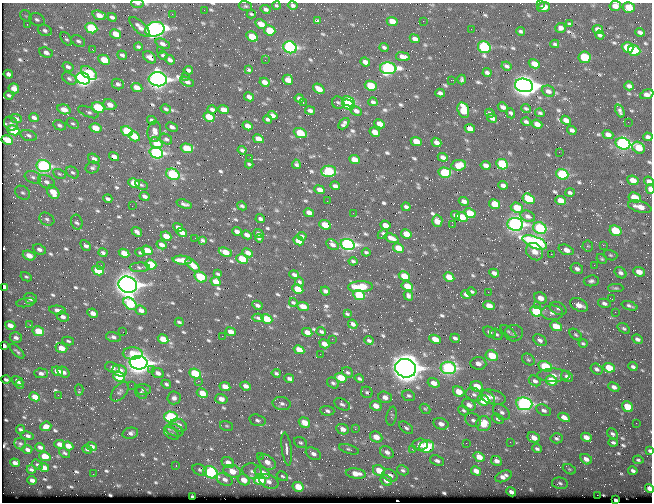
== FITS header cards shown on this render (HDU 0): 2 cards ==
NAXIS1  =                  650 / Width of table row in bytes
NAXIS2  =                  500 / Number of rows in table

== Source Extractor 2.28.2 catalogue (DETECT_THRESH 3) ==
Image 650 x 500 px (HDU 0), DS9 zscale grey, 1 PNG px = 1 image px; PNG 654 x 504 px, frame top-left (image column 1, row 500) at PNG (2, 3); each listed source drawn as its Kron ellipse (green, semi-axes under 4 px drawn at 4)
Background 351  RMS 1.2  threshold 3.5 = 3 sigma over >= 5 px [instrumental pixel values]
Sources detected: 742; of the 742, the 500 brightest by FLUX_AUTO listed and drawn (242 fainter detections omitted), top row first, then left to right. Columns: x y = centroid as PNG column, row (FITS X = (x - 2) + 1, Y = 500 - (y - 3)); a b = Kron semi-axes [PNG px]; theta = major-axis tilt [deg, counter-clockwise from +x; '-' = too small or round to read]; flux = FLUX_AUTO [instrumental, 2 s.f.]
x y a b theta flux
540 3 2 2 - 280
137 4 6 4 -6 150
245 6 7 5 -15 140
276 6 4 3 - 130
293 6 5 4 - 200
615 6 6 5 - 540
544 7 6 5 - 680
629 7 6 5 - 1400
266 9 5 3 - 210
204 10 2 2 - 130
172 14 2 2 - 370
251 14 4 2 - 120
99 15 7 4 -21 690
26 16 6 5 - 140
112 17 4 3 - 210
37 19 8 6 -25 260
317 20 4 3 - 150
392 21 5 4 - 870
423 21 2 2 - 410
27 24 3 2 - 140
261 24 6 4 -30 770
570 24 4 3 - 130
140 27 13 5 -43 430
91 28 6 5 - 4100
560 28 5 5 - 340
155 29 9 7 14 30000
471 29 2 2 - 130
45 30 7 5 -25 230
270 30 6 5 - 1900
598 30 5 4 - 570
521 31 4 3 - 150
640 32 5 4 - 230
115 34 6 4 -30 1000
600 35 5 3 - 190
252 37 6 4 -29 1600
66 39 7 4 -54 130
415 39 5 4 - 400
78 41 7 5 -32 180
163 44 7 4 -25 290
555 44 4 3 - 130
138 47 4 3 - 160
290 47 7 6 - 14000
384 47 4 3 - 170
484 47 6 5 - 8800
628 47 6 5 - 2000
93 50 3 2 - 290
160 50 2 2 - 600
634 51 6 5 - 4100
46 52 7 5 -24 320
122 55 5 4 - 190
163 55 5 3 - 160
150 57 7 5 -40 320
403 57 7 4 -10 480
584 57 6 5 - 3900
104 60 6 4 -28 1400
170 60 5 4 - 250
265 60 2 2 - 170
365 62 5 4 - 430
534 64 6 4 -29 700
507 66 5 3 - 170
68 67 6 4 -31 250
388 68 8 6 -5 17000
188 70 5 3 - 260
249 70 4 3 - 150
89 73 9 5 -36 3400
487 73 4 3 - 220
8 74 5 4 - 290
186 76 2 2 - 220
69 78 8 5 -33 210
83 78 7 5 -25 26000
158 79 9 7 -6 44000
462 79 5 3 - 140
288 80 5 5 - 790
451 80 2 2 - 430
187 82 7 4 -25 270
264 82 5 4 - 470
118 84 6 5 - 230
524 85 9 6 -13 69000
371 86 6 5 - 2400
629 86 4 4 - 240
137 87 6 4 -24 840
14 88 5 4 - 620
319 89 6 4 -35 740
548 91 7 5 -24 320
440 93 5 4 - 250
647 94 7 4 19 440
9 95 4 3 - 150
249 97 5 4 - 460
299 98 4 3 - 210
349 101 7 4 -27 5200
303 102 3 2 - 410
373 102 4 3 - 190
338 103 6 5 - 150
110 105 7 5 -23 600
348 105 6 4 -30 5400
98 107 6 5 - 4000
503 107 5 4 - 300
64 109 7 4 -16 760
166 109 5 3 - 170
212 109 4 3 - 220
526 109 5 3 - 130
223 110 5 4 - 780
310 110 5 3 - 230
463 110 8 5 -73 2000
356 111 6 4 -28 280
620 111 7 3 -70 240
88 112 11 5 -23 220
490 113 5 3 - 150
511 113 5 3 - 170
540 113 5 3 - 140
272 115 5 4 - 400
209 117 6 4 -28 1700
34 118 5 3 - 270
492 118 5 4 - 290
16 119 6 4 -24 240
268 119 4 3 - 160
152 120 5 3 - 210
566 120 5 4 - 460
526 122 5 3 - 170
628 122 2 2 - 280
73 123 7 4 -33 140
11 124 7 6 - 170
344 124 6 4 48 250
380 124 5 4 - 710
537 124 5 4 - 550
59 125 7 4 -24 180
248 126 5 4 - 610
172 127 6 3 -24 260
96 128 6 4 -16 1400
470 129 5 4 - 660
13 130 6 4 -24 2600
572 130 5 3 - 240
127 131 6 5 - 3800
154 132 10 6 84 510
375 132 5 4 - 720
300 133 7 4 -22 2300
608 134 5 4 - 390
28 135 8 5 -16 210
134 136 6 4 -31 1400
648 137 5 4 - 250
166 139 6 5 - 180
258 139 5 4 - 660
7 140 6 4 -26 1400
416 141 6 4 -24 990
436 142 5 4 - 410
156 143 6 5 - 1400
623 144 7 5 -18 17000
187 148 6 4 -18 2400
639 148 7 5 -39 1400
242 150 4 3 - 180
559 152 2 2 - 370
156 153 7 5 -21 14000
114 156 5 4 - 400
443 157 5 4 - 360
94 159 6 4 -32 340
249 159 3 2 - 2800
354 160 5 4 - 970
249 164 4 3 - 120
296 164 4 4 - 170
502 164 6 5 - 4900
459 165 7 5 6 1100
486 165 5 4 - 380
44 166 7 6 - 13000
92 168 7 5 22 200
329 171 7 5 1 4800
72 172 7 5 -39 180
445 173 6 5 - 4700
59 174 7 4 -26 130
173 174 7 5 -29 6500
562 174 6 5 - 6500
33 177 8 6 -20 220
633 180 6 4 -25 880
649 181 5 4 - 430
47 182 9 6 -27 290
134 183 6 4 -27 1400
141 185 7 4 -26 150
503 185 4 4 - 290
335 186 5 4 - 260
650 189 5 3 - 880
320 190 5 4 - 660
53 192 7 5 -51 1200
570 192 5 4 - 190
23 193 8 6 -40 210
144 196 5 3 - 270
634 197 6 5 - 1700
108 199 5 3 - 190
529 199 6 5 - 2700
327 201 2 2 - 160
464 201 5 4 - 390
560 201 6 4 -23 1000
184 204 8 4 -19 220
495 204 6 5 - 1100
132 206 2 2 - 160
242 206 5 3 - 140
406 207 4 3 - 190
640 207 12 5 -15 920
517 208 6 5 - 1500
309 213 5 4 - 470
353 213 2 2 - 170
470 213 6 5 - 1700
455 215 4 4 - 260
528 216 7 5 -22 290
462 217 6 4 -21 1300
260 218 4 3 - 220
47 219 8 6 -30 210
437 221 6 5 - 1100
77 222 7 5 -73 190
515 224 8 6 -7 25000
325 225 6 4 -25 1600
385 225 5 4 - 490
452 225 2 2 - 120
178 227 5 4 - 370
540 228 7 5 -25 6500
237 231 5 3 - 290
615 231 6 5 - 2600
137 232 6 4 -36 260
182 232 5 4 - 560
258 233 5 3 - 200
383 234 6 4 44 160
406 234 5 4 - 1100
247 235 5 4 - 370
166 236 5 4 - 880
302 236 4 3 - 130
195 238 2 2 - 240
259 238 4 3 - 150
391 238 7 4 -23 470
202 240 4 4 - 150
299 241 5 4 - 1100
535 242 13 6 -21 15000
348 244 7 5 -19 20000
85 245 6 3 -46 270
162 245 5 4 - 390
332 245 6 5 - 330
603 245 2 2 - 890
588 246 5 5 - 120
398 248 6 4 -30 1300
39 249 7 5 -22 310
147 250 5 4 - 1200
566 250 8 5 -21 640
225 252 7 4 -24 1100
366 252 4 3 - 120
535 252 9 7 -44 710
103 253 4 3 - 190
124 253 5 4 - 1000
140 253 4 4 - 120
248 253 5 4 - 500
551 254 2 2 - 1000
29 255 6 4 -22 910
610 255 7 5 -17 130
242 259 6 4 -26 2000
602 259 5 4 - 120
182 260 10 4 -5 1200
353 261 4 3 - 140
101 265 2 2 - 150
151 265 6 5 - 2300
193 265 9 4 -41 950
594 265 3 2 - 130
140 267 10 5 1 180
577 269 6 5 - 290
98 271 6 4 -28 2300
639 272 6 4 -24 630
494 273 5 4 - 360
620 273 6 5 - 230
218 274 4 3 - 120
294 275 5 4 - 260
404 276 6 4 -29 1700
26 277 6 4 -28 140
200 277 6 5 - 3700
449 277 5 4 - 1100
591 281 7 5 7 210
216 282 5 4 - 840
299 282 4 3 - 150
128 285 9 8 - 59000
407 286 6 4 -28 1300
4 287 4 3 - 710
360 287 12 5 2 2800
616 288 7 4 0 130
298 289 6 4 -27 2200
325 291 5 3 - 260
472 292 4 3 - 150
488 292 2 2 - 450
466 294 5 4 - 340
359 295 6 5 - 4600
408 296 5 4 - 230
30 298 6 5 - 370
541 298 7 5 -29 650
612 299 2 2 - 130
293 302 4 3 - 130
25 303 9 4 9 280
604 303 6 4 -12 270
130 304 7 5 -38 4500
257 305 5 3 - 210
579 305 9 6 -29 740
303 306 6 4 -24 770
489 306 6 4 -18 910
538 306 3 2 - 450
629 306 8 3 -19 190
558 308 9 6 -26 240
57 310 8 4 -7 450
141 310 6 4 -21 410
536 311 6 5 - 5100
615 312 2 2 - 260
93 313 5 4 - 470
552 313 11 7 -1 370
347 314 4 3 - 120
63 317 6 5 - 320
258 318 6 3 -12 150
267 319 6 4 -29 2000
179 322 4 2 - 120
353 324 5 4 - 290
10 325 5 4 - 620
30 325 3 2 - 140
556 326 6 4 -28 1500
624 328 7 4 -33 150
38 331 6 5 - 1900
123 332 2 2 - 330
231 332 5 4 - 570
307 332 5 4 - 550
321 332 4 3 - 170
489 332 6 5 - 210
508 332 9 4 -37 140
514 333 9 8 - 290
497 334 6 5 - 170
576 334 7 4 -40 130
222 336 2 2 - 410
113 337 7 5 -13 250
16 338 6 5 - 280
455 338 5 3 - 210
163 339 5 4 - 1000
332 339 2 2 - 330
435 339 6 4 -28 1000
637 339 6 4 -25 250
540 340 7 5 -35 260
68 341 6 4 -11 140
369 341 4 3 - 180
324 344 5 4 - 560
583 344 4 3 - 130
4 346 4 3 - 360
61 348 6 4 -19 950
299 350 5 4 - 1000
17 351 9 3 -45 160
133 353 10 6 -1 1400
320 354 2 2 - 130
492 356 6 5 - 2300
528 360 7 5 -36 150
139 363 9 7 -7 52000
478 363 8 6 -5 480
545 366 7 5 -24 3800
633 367 4 3 - 170
112 368 7 5 -21 380
406 368 11 9 -19 83000
448 368 8 6 -7 13000
609 368 6 4 -24 1600
152 369 3 2 - 170
596 369 6 5 - 190
57 371 6 4 -23 930
120 371 7 5 -20 1000
64 372 6 5 - 260
348 372 6 5 - 170
41 373 7 5 -1 280
158 373 6 5 - 390
195 373 6 4 -25 3600
276 373 4 3 - 160
553 375 16 6 0 610
567 376 6 5 - 270
119 377 6 5 - 4000
341 378 6 4 -17 1600
289 379 5 3 - 260
359 379 5 3 - 160
6 380 4 3 - 130
551 380 6 4 -25 1700
17 381 6 3 -31 310
198 381 2 2 - 340
535 381 6 5 - 260
333 383 6 5 - 190
434 383 6 4 -19 640
20 384 4 3 - 190
166 384 5 4 - 160
131 385 2 2 - 180
246 386 5 4 - 400
477 386 6 5 - 1600
225 387 5 4 - 820
614 387 6 4 -24 320
143 389 7 5 -3 220
79 390 6 3 -86 180
120 392 11 6 49 260
367 392 6 5 - 160
459 392 6 5 - 1200
141 393 7 5 -47 180
202 393 6 4 -26 1200
58 395 2 2 - 390
474 395 9 6 -23 270
409 396 6 5 - 190
35 397 5 4 - 980
385 397 7 5 -22 470
488 397 9 5 -44 490
493 397 13 7 -14 540
174 398 6 6 - 310
221 399 6 5 - 470
483 400 6 5 - 2300
282 403 9 6 -10 270
342 404 8 5 -28 200
524 404 8 6 -7 17000
469 405 7 5 -30 470
376 406 6 4 -26 710
627 407 6 5 - 1700
425 409 6 4 -41 120
464 410 6 4 -41 140
544 410 8 5 -28 250
327 411 7 5 -5 200
501 412 9 6 -40 260
391 416 9 5 79 170
171 417 7 5 -3 7100
564 417 6 4 -27 480
498 419 6 4 -29 160
257 420 8 5 -15 240
473 420 8 6 -32 250
304 423 6 5 - 1400
636 423 2 2 - 150
441 424 7 5 -21 450
483 424 7 7 - 1500
179 425 8 6 -26 530
46 426 5 4 - 590
227 426 7 5 -15 120
406 428 8 5 -38 210
20 429 4 3 - 140
343 429 6 5 - 490
355 429 3 3 - 170
174 430 9 6 -18 230
130 433 8 5 13 280
172 434 8 5 -34 170
613 434 6 4 -47 190
27 436 7 3 -13 280
376 437 6 5 - 800
533 437 6 5 - 710
586 437 5 4 - 550
557 438 6 5 - 190
510 442 2 2 - 240
300 443 7 5 -30 150
466 443 2 2 - 230
613 443 5 3 - 180
20 444 6 5 - 130
60 444 5 4 - 510
420 444 7 6 - 550
68 446 5 4 - 720
92 446 5 4 - 260
426 446 7 6 - 4200
40 447 5 3 - 240
87 449 5 3 - 200
287 449 16 5 -83 440
349 449 10 4 -16 150
412 449 3 2 - 250
537 449 5 3 - 190
27 450 5 3 - 300
650 451 4 3 - 220
387 452 7 5 -35 350
64 453 6 4 -35 150
313 454 8 5 -31 360
45 456 6 4 -21 1600
260 456 2 2 - 1100
479 457 6 4 -36 880
586 459 6 5 - 400
638 460 5 3 - 130
437 461 7 5 -22 240
496 461 5 4 - 320
228 462 6 5 - 640
267 462 9 6 -37 700
15 463 5 4 - 370
37 465 6 4 -33 130
176 466 3 2 - 180
44 468 5 4 - 530
569 469 7 4 -26 120
31 470 4 3 - 170
200 470 7 5 -24 160
403 470 6 5 - 180
232 471 9 6 -16 1300
252 471 10 7 -20 390
379 471 6 5 - 1300
476 471 5 4 - 570
633 471 5 3 - 230
210 472 7 5 -26 6300
262 473 8 5 -27 950
356 473 10 5 -8 900
93 474 2 2 - 230
390 475 8 5 -29 410
282 476 6 4 -31 130
503 476 9 5 24 450
225 479 8 6 -28 380
32 480 5 3 - 340
244 480 6 5 - 980
260 480 6 5 - 3600
386 480 6 5 - 560
269 482 10 6 -25 420
560 483 8 5 -11 200
298 487 5 4 - 1500
649 488 5 4 - 460
511 492 5 3 - 310
597 495 2 2 - 1300
192 497 4 3 - 190
616 500 4 3 - 260
At the frame edge (FLAGS 8, measured only in part): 12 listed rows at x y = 540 3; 137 4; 615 6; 155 29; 647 94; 649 181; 650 189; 4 287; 4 346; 650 451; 649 488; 616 500
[242 fainter detections neither listed nor drawn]